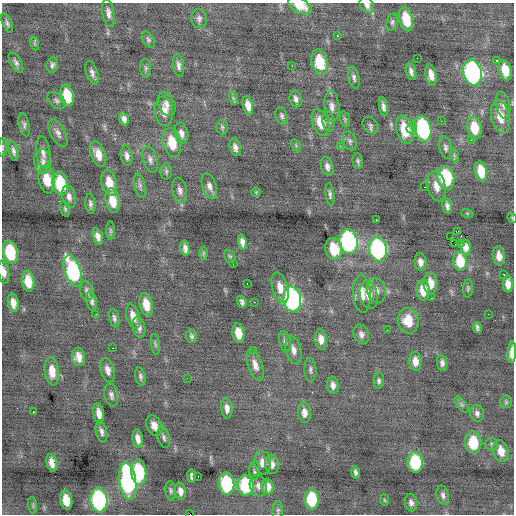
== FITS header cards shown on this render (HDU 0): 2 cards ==
NAXIS1  =                  512 / Axis length
NAXIS2  =                  512 / Axis length

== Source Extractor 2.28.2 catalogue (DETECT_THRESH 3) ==
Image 512 x 512 px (HDU 0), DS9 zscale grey, 1 PNG px = 1 image px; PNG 516 x 516 px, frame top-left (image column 1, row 512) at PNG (2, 3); each listed source drawn as its Kron ellipse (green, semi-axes under 4 px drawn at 4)
Background -0.116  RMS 0.94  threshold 2.82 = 3 sigma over >= 5 px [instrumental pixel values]
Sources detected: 197; all 197 listed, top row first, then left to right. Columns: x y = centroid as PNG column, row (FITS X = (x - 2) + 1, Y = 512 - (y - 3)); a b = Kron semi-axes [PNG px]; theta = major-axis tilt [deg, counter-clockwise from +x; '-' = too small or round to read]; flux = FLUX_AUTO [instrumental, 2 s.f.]
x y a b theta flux
300 5 13 7 -29 1200
367 5 8 6 -55 320
108 13 14 5 -81 310
199 18 9 8 - 250
406 19 12 6 -76 1500
392 22 8 5 74 160
7 23 10 5 -67 160
337 36 2 2 - 570
148 40 9 5 -59 140
34 43 7 4 -71 110
417 58 2 2 - 290
497 60 3 3 - 140
16 62 11 5 -60 210
320 62 13 8 -77 2100
52 65 8 5 77 180
179 65 11 5 -81 250
292 66 2 2 - 47
146 68 9 5 -86 150
505 70 10 6 -77 1000
411 71 9 5 -73 250
92 73 12 6 -71 260
473 73 13 9 -78 14000
431 75 10 5 -78 490
354 77 11 5 -77 200
67 96 11 6 -80 1700
233 98 7 4 -72 110
296 99 8 6 -75 230
57 101 10 7 -41 190
167 104 13 8 -67 430
248 105 9 5 -78 510
503 105 14 7 -78 310
332 107 15 7 -87 370
383 107 10 4 -80 240
164 111 15 9 -84 660
282 116 9 6 -72 170
500 117 17 9 -78 1100
124 119 7 4 -74 270
345 119 8 5 -75 120
441 121 2 2 - 40
320 122 14 8 -70 960
329 122 10 6 -83 200
24 125 12 5 -76 170
370 125 9 7 -52 180
222 127 7 6 - 120
412 128 6 5 - 140
474 128 11 7 -79 1300
423 129 13 8 -76 7400
405 130 14 8 -76 1900
58 133 15 7 -61 320
181 133 11 6 -77 330
471 140 3 2 - 76
350 141 10 6 -71 190
172 142 15 8 -76 1400
296 145 7 4 -57 96
340 146 3 3 - 100
3 147 9 3 86 110
235 147 9 5 -75 280
445 148 11 6 -77 220
13 151 10 4 -77 210
43 153 16 7 -83 370
98 154 13 7 -69 660
454 155 7 4 -72 120
127 156 10 6 -82 270
150 159 13 7 -73 300
43 161 12 8 -85 370
358 161 7 5 -81 130
327 166 9 6 -74 270
166 171 8 6 88 140
481 171 10 6 -79 1200
446 178 12 8 -81 4000
47 179 14 8 -79 1300
109 183 13 7 -77 1000
60 184 12 7 -79 2800
140 186 12 5 -77 220
209 186 13 7 -72 340
437 186 15 9 -75 670
424 187 3 2 - 72
180 190 13 7 -78 300
256 192 5 4 - 74
330 194 11 4 -83 160
69 197 11 7 -77 300
112 201 12 7 -79 1100
90 203 10 5 -83 190
447 206 8 4 -80 220
65 209 8 4 -74 110
467 213 6 4 -19 70
512 218 6 3 -57 66
376 220 2 2 - 410
110 230 9 4 -90 110
458 231 2 2 - 280
98 236 8 5 -74 330
451 237 2 2 - 520
348 241 12 9 -80 10000
242 242 8 4 -82 280
455 244 3 2 - 220
461 244 2 2 - 950
466 247 8 5 -81 390
185 248 8 4 -81 260
334 249 11 8 -77 1500
378 249 12 9 -80 9700
10 252 11 7 -78 2600
203 253 7 4 89 100
230 256 7 5 -67 110
499 256 9 6 -81 540
460 261 10 6 -84 1500
420 262 9 6 -84 340
233 264 3 2 - 62
73 271 16 8 -71 6600
4 272 12 5 -82 380
504 274 3 3 - 300
28 281 10 6 -82 980
247 283 3 2 - 240
430 283 11 7 -89 770
508 284 8 5 -87 450
280 288 16 8 -75 700
468 288 9 5 84 120
376 290 13 9 -77 450
423 290 10 6 -86 920
87 291 10 6 -76 200
362 294 19 8 -87 780
369 295 14 8 -78 650
431 298 3 2 - 180
292 299 13 8 -80 12000
92 301 10 5 -80 210
242 302 6 4 -72 170
254 302 3 2 - 45
13 303 9 5 -80 470
146 304 11 6 -77 970
96 314 3 3 - 52
488 314 2 2 - 58
133 316 13 6 -75 590
114 318 9 5 -78 170
408 321 13 10 -78 1200
139 327 11 6 -78 260
477 327 5 3 - 130
387 330 2 2 - 34
238 333 10 6 -80 890
361 334 10 7 -67 280
192 336 7 5 -75 150
321 339 10 6 -83 500
285 342 10 5 -78 200
155 344 10 4 -81 110
113 348 3 2 - 86
253 350 2 2 - 77
294 350 14 7 -77 400
512 352 11 4 86 660
78 357 9 6 -82 500
415 361 9 6 -86 480
442 363 8 5 -82 210
255 365 16 7 -71 480
108 370 12 6 -75 380
310 370 11 6 -86 190
52 371 14 7 -83 830
140 376 9 5 -77 160
187 378 2 2 - 170
379 381 8 5 90 150
333 385 8 6 -84 300
111 395 11 6 -78 240
506 402 6 6 - 120
462 404 10 4 -51 140
227 408 10 5 -84 340
33 412 3 2 - 86
99 413 10 5 -80 500
304 413 10 6 -87 400
477 413 8 6 -71 220
154 426 10 7 -65 460
101 432 11 5 -78 240
164 437 10 6 -73 190
138 439 9 5 -79 400
473 442 11 8 -87 2000
492 444 6 6 - 130
501 451 11 7 -76 680
415 462 10 7 -86 3500
52 463 9 5 -76 490
263 463 12 8 -84 470
272 464 9 6 -84 330
255 471 9 5 -89 170
139 472 13 7 -86 4100
355 472 6 4 -79 150
192 476 6 3 -83 190
198 476 2 2 - 81
128 481 18 8 -82 12000
227 484 11 8 -85 4200
246 485 10 8 -85 3500
258 486 11 8 -72 340
268 487 8 6 -81 420
171 491 10 5 -83 150
180 491 8 5 -81 350
443 495 9 6 -76 220
312 499 10 7 -88 2800
66 500 10 6 -79 960
99 500 12 8 -83 8400
384 500 6 4 -87 74
411 503 9 6 -81 250
33 505 8 4 -82 98
278 510 9 5 86 120
190 514 2 2 - 170000
At the frame edge (FLAGS 8, measured only in part): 7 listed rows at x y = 300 5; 367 5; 3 147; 512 218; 4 272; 512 352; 190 514